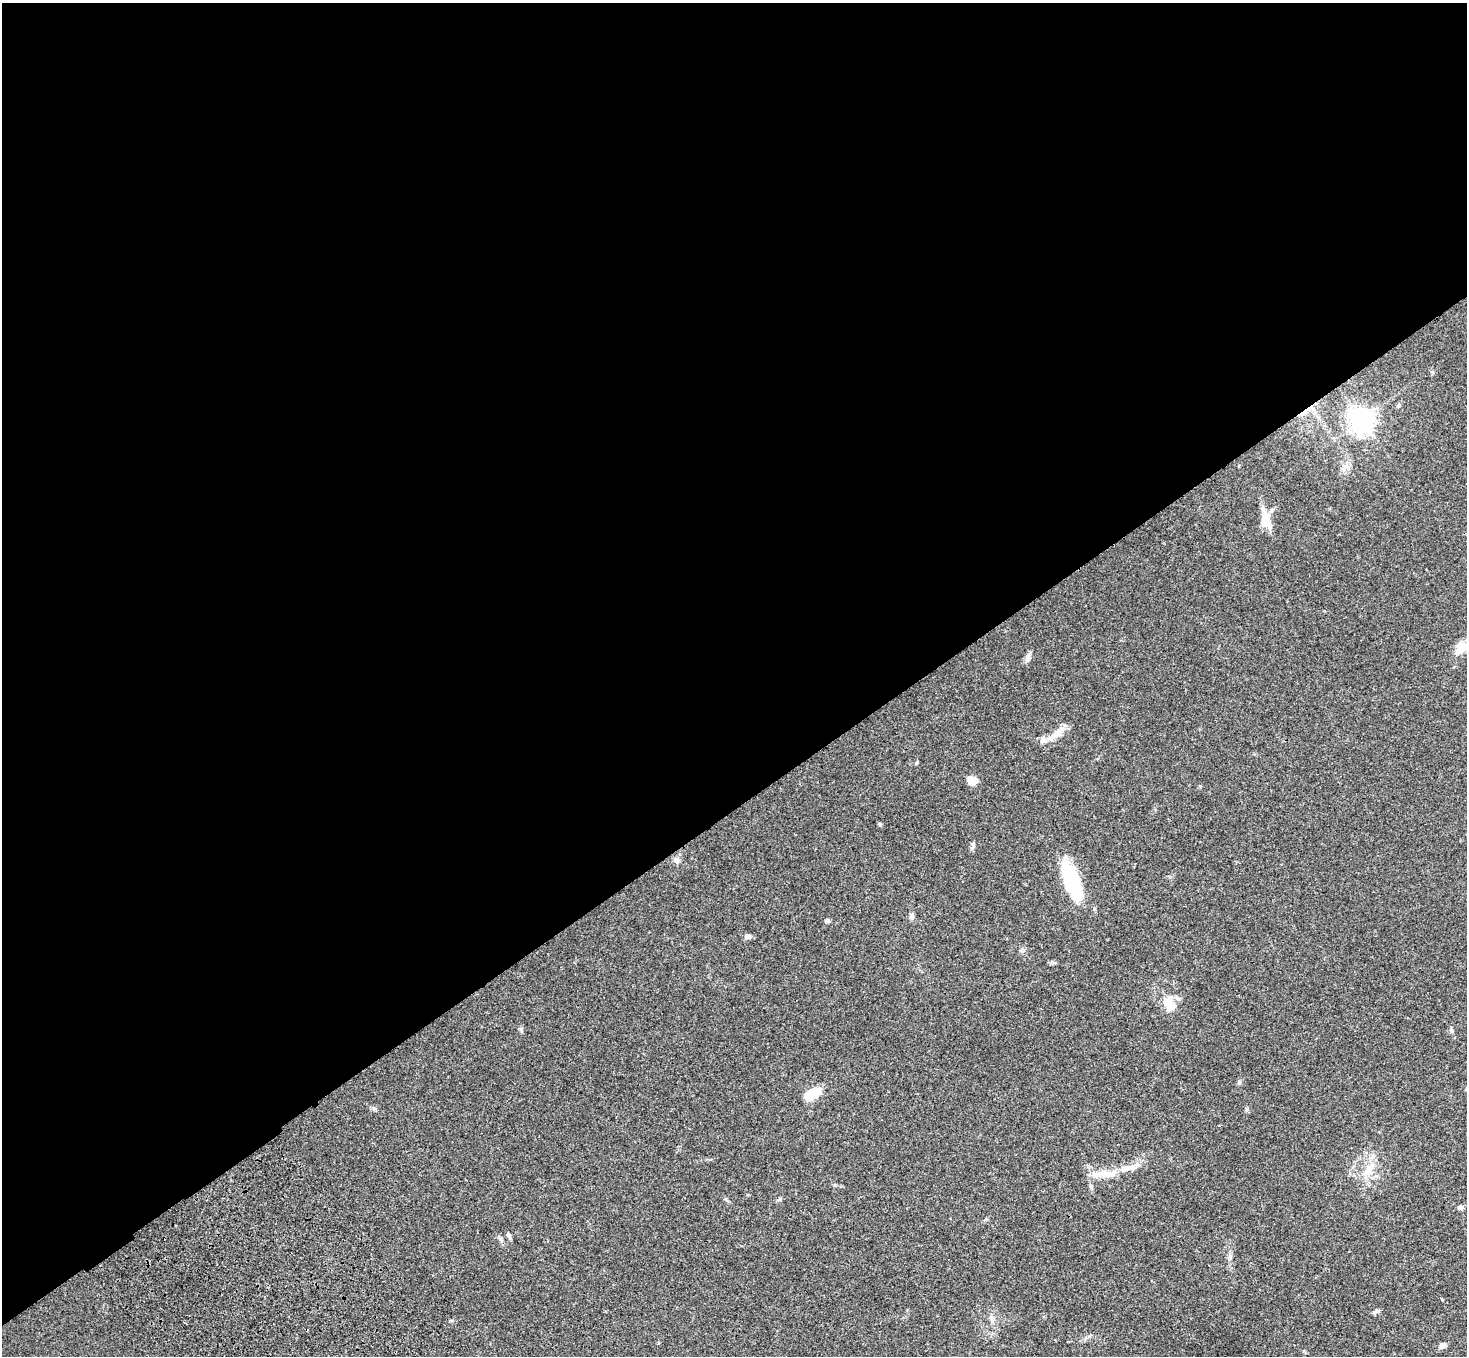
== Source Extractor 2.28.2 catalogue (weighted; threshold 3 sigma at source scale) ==
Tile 2 of 4 x 4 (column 2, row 1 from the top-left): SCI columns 1573-3037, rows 4440-5793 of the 6070 x 6030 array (HDU 1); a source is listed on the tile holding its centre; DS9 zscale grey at full resolution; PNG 1469 x 1358 px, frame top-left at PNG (2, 3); no overlay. Shown black and unused: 60% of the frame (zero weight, under 3 of 4 exposures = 6% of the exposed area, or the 3 px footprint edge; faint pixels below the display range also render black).
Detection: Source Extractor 2.28.2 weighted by HDU 2 'WHT'; one run over the whole footprint, this tile lists its part. Background 0.0472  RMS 0.0052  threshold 0.0234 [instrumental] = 3 sigma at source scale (4.5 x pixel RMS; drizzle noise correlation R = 1.50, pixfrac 1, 0.05/0.05 arcsec/px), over >= 5 px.
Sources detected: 31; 3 inside a brighter listed object's ellipse — not listed separately; the other 28 listed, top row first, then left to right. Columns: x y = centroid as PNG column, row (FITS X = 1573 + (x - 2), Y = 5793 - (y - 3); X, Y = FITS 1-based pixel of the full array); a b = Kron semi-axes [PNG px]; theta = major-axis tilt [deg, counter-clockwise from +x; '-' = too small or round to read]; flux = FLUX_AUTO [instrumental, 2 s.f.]
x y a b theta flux
1399 405 5 5 - 0.68
1311 409 14 6 -24 3.8
1361 420 8 8 - 450
1347 466 7 4 -19 1.3
1266 520 22 12 -76 8.1
1461 648 20 13 42 6.7
1028 658 10 7 81 2
1057 733 22 9 43 5.8
917 762 5 3 - 0.52
972 781 10 8 -29 6
880 824 5 5 - 0.68
676 860 8 7 - 2.1
1072 881 46 15 -68 33
912 916 8 6 -70 1.5
827 921 5 4 - 1.3
748 937 8 6 19 1.4
1053 962 7 4 -19 0.82
1169 1004 22 13 -47 7.7
521 1029 8 4 -63 0.91
1239 1082 7 5 88 0.98
812 1094 16 8 24 15
1126 1168 16 9 14 4.8
1369 1170 21 9 55 6.7
1106 1174 26 8 -5 6.3
1460 1208 7 5 -13 1.1
509 1235 9 4 -63 1.1
1376 1311 9 4 21 1.3
1442 1346 9 7 25 1.8
Overlapping masked pixels (flux is a lower limit): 1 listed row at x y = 1311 409
Isophote crosses this tile's border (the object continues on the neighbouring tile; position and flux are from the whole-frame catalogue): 1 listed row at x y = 1461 648
Unlisted compact peaks at least as high as the median listed source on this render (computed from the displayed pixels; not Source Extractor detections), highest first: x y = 973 844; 780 1199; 374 1108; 1247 1109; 1022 951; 726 1199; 1452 1031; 1200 786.